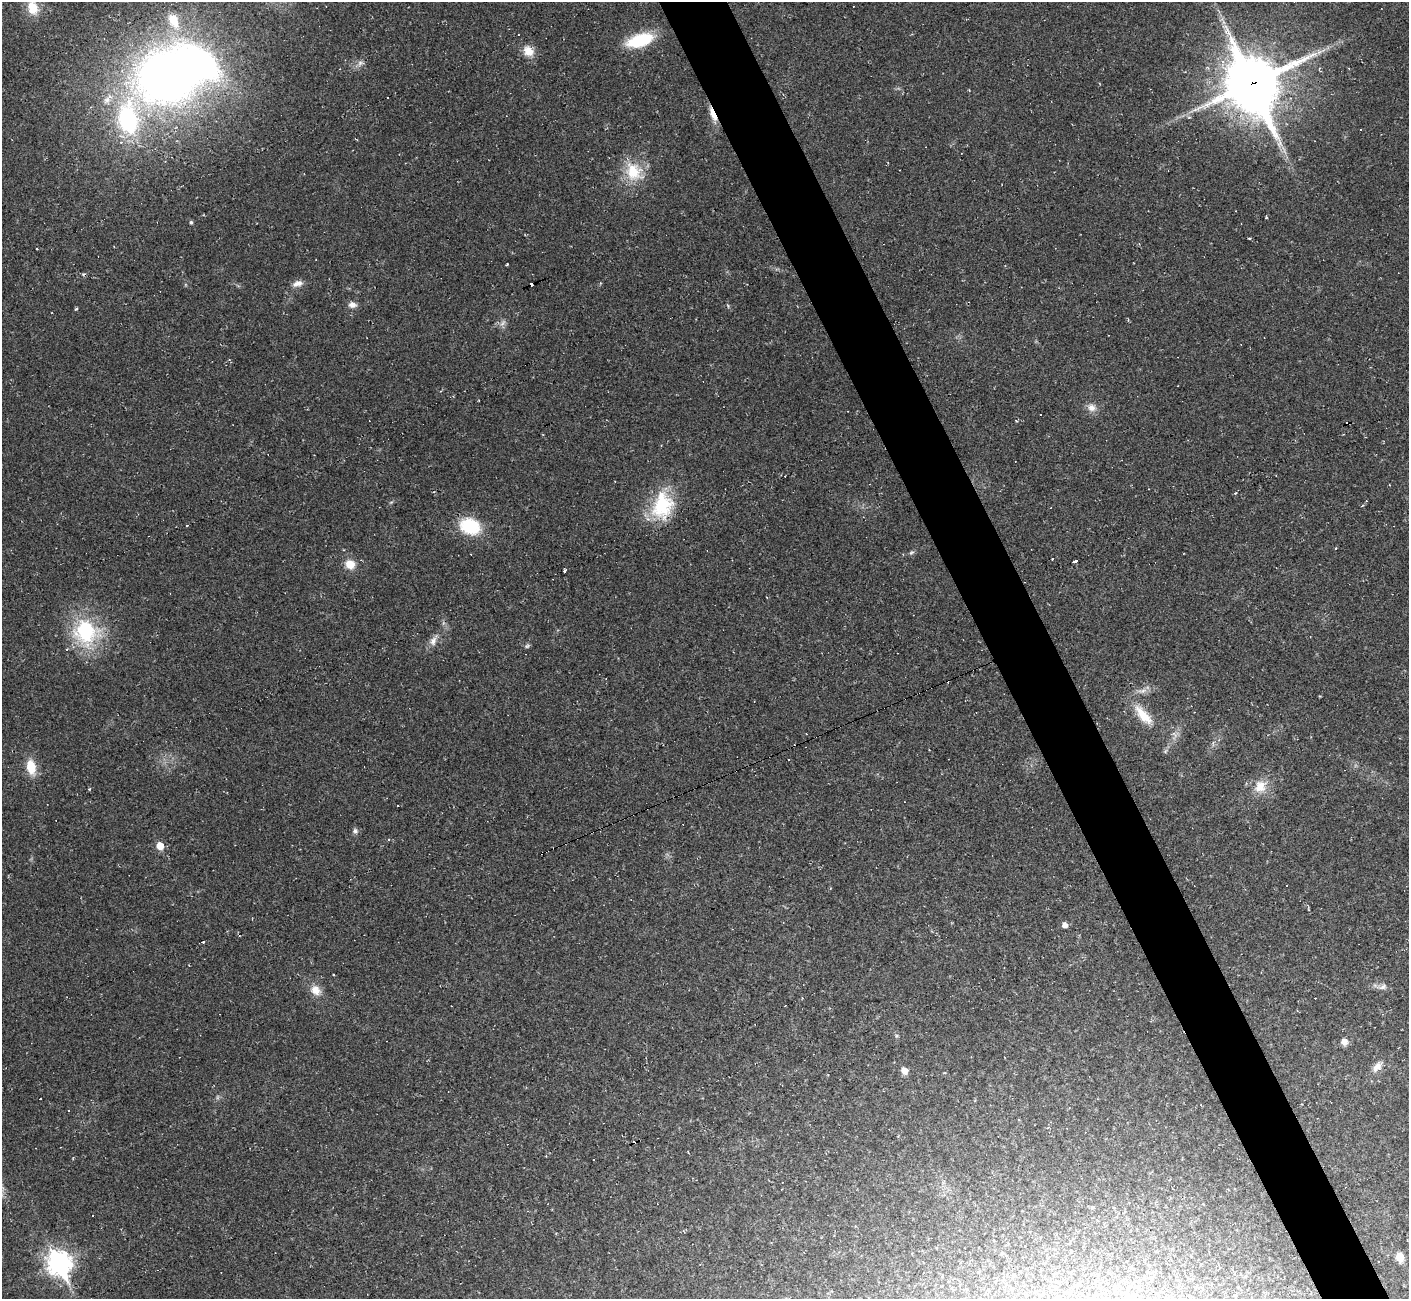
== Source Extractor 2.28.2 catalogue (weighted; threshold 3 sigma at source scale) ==
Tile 6 of 4 x 4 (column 2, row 2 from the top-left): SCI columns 1411-2817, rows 2876-4172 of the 5632 x 5620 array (HDU 1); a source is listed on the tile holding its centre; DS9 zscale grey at full resolution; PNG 1411 x 1301 px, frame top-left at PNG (2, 2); no overlay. Shown black and unused: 5% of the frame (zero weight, under 2 of 3 exposures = <1% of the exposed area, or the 3 px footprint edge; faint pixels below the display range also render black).
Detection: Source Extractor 2.28.2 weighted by HDU 2 'WHT'; one run over the whole footprint, this tile lists its part. Background 0.037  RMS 0.0064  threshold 0.0287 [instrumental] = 3 sigma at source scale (4.5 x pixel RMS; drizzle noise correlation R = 1.50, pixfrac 1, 0.05/0.05 arcsec/px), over >= 5 px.
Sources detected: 62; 1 inside a brighter object's white glare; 14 cosmic-ray / hot-pixel residue — not listed; the other 47 listed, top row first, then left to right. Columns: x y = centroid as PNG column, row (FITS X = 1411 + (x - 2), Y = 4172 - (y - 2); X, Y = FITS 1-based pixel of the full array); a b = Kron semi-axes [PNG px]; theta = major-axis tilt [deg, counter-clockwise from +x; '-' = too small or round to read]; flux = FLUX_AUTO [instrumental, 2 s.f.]
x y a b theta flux
33 8 17 12 -74 11
174 20 18 11 -65 12
640 40 27 12 18 32
528 51 15 12 -49 7.3
1319 52 7 5 44 1.9
360 63 8 6 45 2
168 75 54 48 22 450
1252 83 20 17 -65 3500
107 100 11 8 46 3.9
713 114 19 5 -66 8.3
128 119 38 22 -85 76
1361 130 2 2 - 0.44
633 171 27 21 -60 20
191 222 4 4 - 1.1
297 283 13 7 19 3.9
352 305 10 7 -7 3.3
76 309 4 3 - 0.72
503 323 10 4 42 1.9
1091 408 11 10 - 4.4
662 505 35 26 75 36
470 526 25 19 -19 25
1336 548 3 3 - 0.6
911 552 8 3 19 1.1
1075 561 4 3 - 6.4
350 564 10 9 - 8.8
564 570 3 3 - 3.9
85 631 31 28 -77 51
433 641 12 8 70 4.1
527 646 6 4 43 1.1
1143 715 34 12 -49 14
788 760 3 3 - 2.6
31 767 17 10 -78 12
1260 786 17 15 66 10
355 831 7 6 - 1.6
389 840 4 3 - 0.93
160 846 6 5 - 11
1065 925 5 5 - 3.5
203 941 3 3 - 1.8
1383 987 12 6 26 2.5
316 990 14 11 -53 6.7
1344 1042 8 8 - 3.3
1377 1066 14 8 40 4.7
904 1070 7 6 - 4.7
40 1099 2 2 - 0.41
69 1110 3 2 - 0.45
1400 1257 7 6 - 10
59 1263 11 9 -63 430
Overlapping masked pixels (flux is a lower limit): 2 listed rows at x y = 1252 83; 713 114
Isophote crosses this tile's border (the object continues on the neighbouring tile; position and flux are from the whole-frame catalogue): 1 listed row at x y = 33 8
Unlisted compact peaks at least as high as the median listed source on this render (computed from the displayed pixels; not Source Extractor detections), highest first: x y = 507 264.